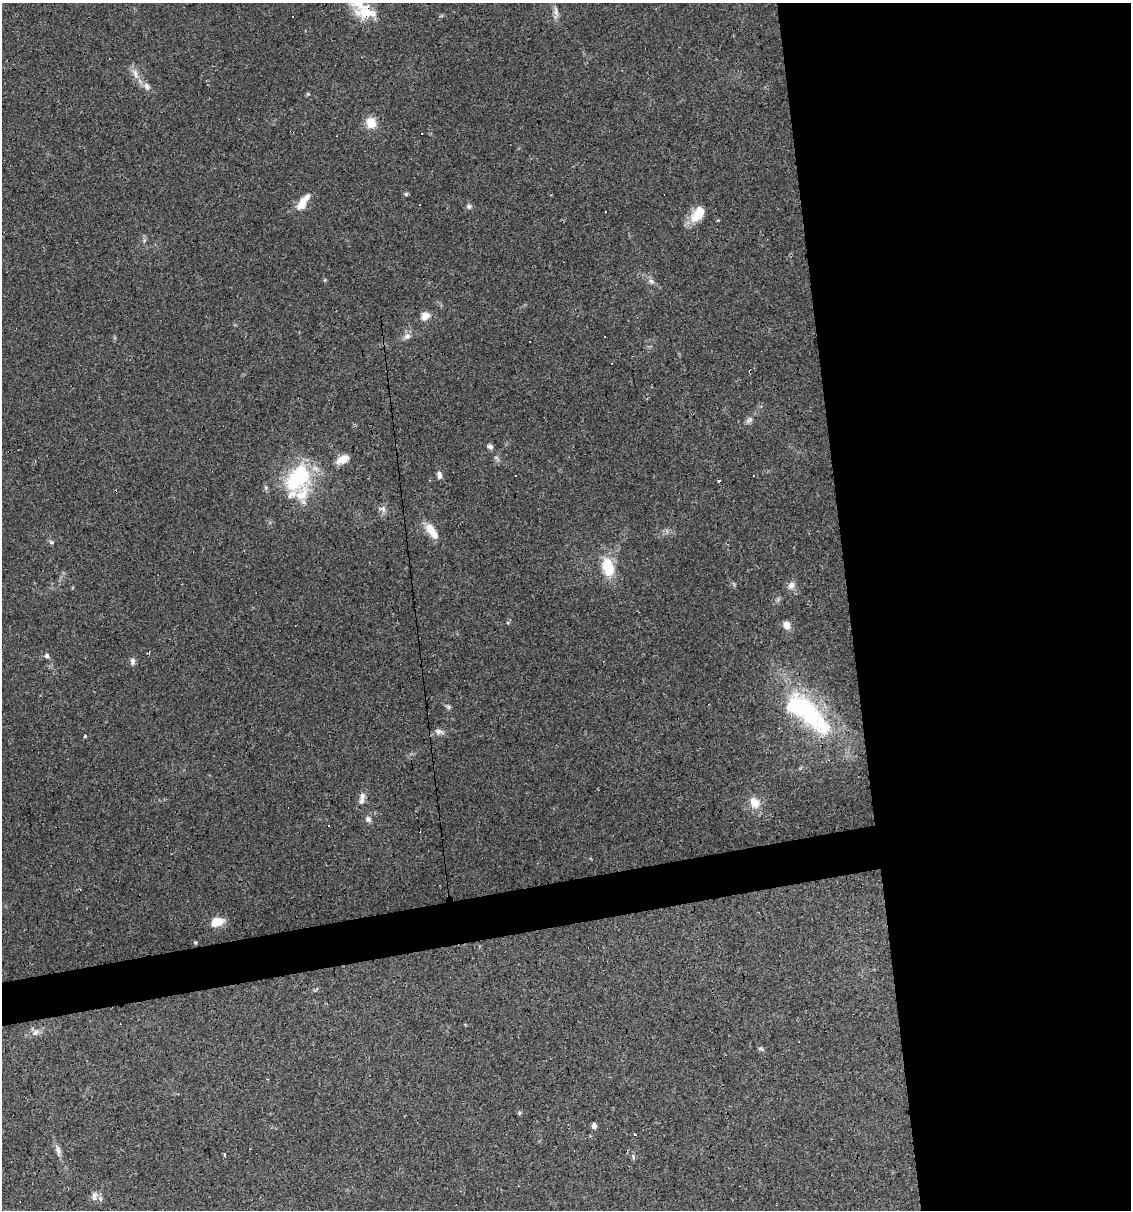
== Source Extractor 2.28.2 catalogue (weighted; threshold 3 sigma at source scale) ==
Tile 8 of 4 x 4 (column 4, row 2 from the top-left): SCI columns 3454-4582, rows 2417-3624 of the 4603 x 4832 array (HDU 1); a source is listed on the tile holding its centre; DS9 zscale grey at full resolution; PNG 1133 x 1212 px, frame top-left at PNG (2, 3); no overlay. Shown black and unused: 28% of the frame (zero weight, under 2 of 3 exposures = <1% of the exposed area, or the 3 px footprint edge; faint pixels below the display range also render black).
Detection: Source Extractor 2.28.2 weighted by HDU 2 'WHT'; one run over the whole footprint, this tile lists its part. Background 0.0829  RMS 0.0064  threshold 0.0286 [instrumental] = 3 sigma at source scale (4.5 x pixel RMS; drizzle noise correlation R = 1.50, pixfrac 1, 0.0396/0.0396 arcsec/px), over >= 5 px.
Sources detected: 63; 16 cosmic-ray / hot-pixel residue — not listed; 2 inside a brighter listed object's ellipse — not listed separately; the other 45 listed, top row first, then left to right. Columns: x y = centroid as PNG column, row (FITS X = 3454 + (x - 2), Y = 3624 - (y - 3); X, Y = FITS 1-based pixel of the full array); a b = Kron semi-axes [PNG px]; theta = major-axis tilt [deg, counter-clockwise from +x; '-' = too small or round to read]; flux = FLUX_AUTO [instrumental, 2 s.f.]
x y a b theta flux
556 11 13 6 -78 3
366 12 29 18 -2 17
135 73 16 6 -69 4.5
147 87 11 8 -62 3
308 94 5 4 - 0.76
371 123 11 10 - 10
406 194 5 5 - 1
303 202 24 9 54 8.6
469 206 7 6 - 1.7
697 214 22 11 54 13
651 281 9 7 -13 2.1
425 316 10 8 27 6.2
407 336 10 7 9 2.9
749 420 10 6 44 2.2
490 446 8 5 -19 1.9
496 458 7 4 -45 1.3
343 459 13 8 24 8.2
439 475 8 6 -83 2.6
753 475 3 2 - 0.98
298 477 41 22 59 53
266 488 6 4 -72 1.1
383 509 9 4 -82 1.9
432 531 24 9 -55 9.4
51 542 7 4 -72 1.1
608 566 19 11 -79 20
791 585 11 8 57 3.4
787 625 9 7 -80 4.2
47 656 6 6 - 1.5
132 661 9 6 -83 2.2
448 707 8 5 -29 1.2
807 712 67 25 -40 91
439 731 12 7 -13 2.8
85 736 3 3 - 1.4
361 801 10 8 -84 2.6
755 803 14 11 -56 7.6
368 819 8 7 - 2.3
217 922 14 9 15 9.9
36 1032 10 6 32 2.8
761 1049 10 4 -19 1.1
519 1113 6 4 89 0.8
594 1126 6 6 - 2.2
635 1134 3 3 - 3
58 1150 16 6 -77 3.3
224 1155 5 3 - 0.62
94 1196 13 6 87 2.7
Overlapping masked pixels (flux is a lower limit): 1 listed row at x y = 366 12